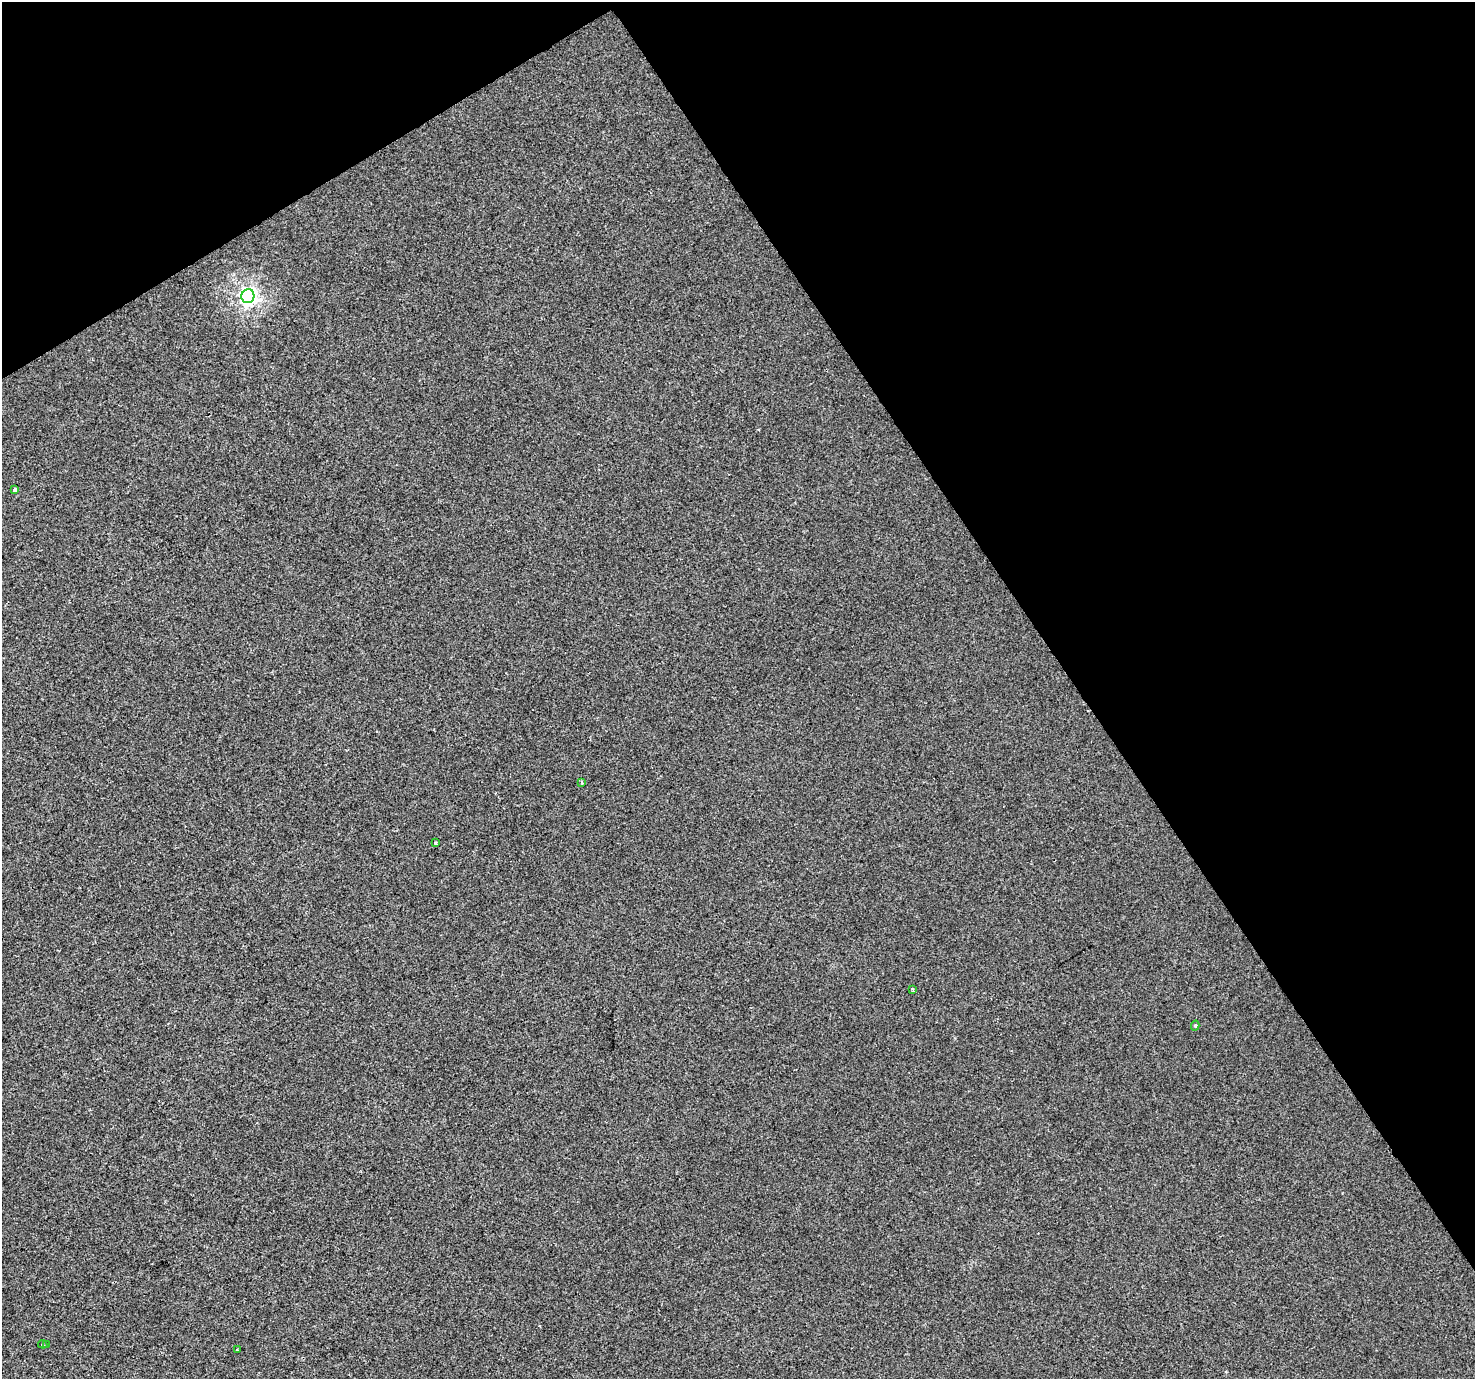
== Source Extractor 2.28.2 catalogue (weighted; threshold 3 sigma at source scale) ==
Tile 3 of 4 x 4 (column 3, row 1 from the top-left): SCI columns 2949-4421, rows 4312-5688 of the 5894 x 5806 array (HDU 1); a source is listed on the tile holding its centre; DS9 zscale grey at full resolution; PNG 1477 x 1381 px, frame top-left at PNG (2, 2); each listed source drawn as its Kron ellipse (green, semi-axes under 4 px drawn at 4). Shown black and unused: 33% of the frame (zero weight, under 2 of 3 exposures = <1% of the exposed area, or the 3 px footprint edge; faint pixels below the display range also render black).
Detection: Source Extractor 2.28.2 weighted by HDU 2 'WHT'; one run over the whole footprint, this tile lists its part. Background -5.05e-04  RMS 0.0042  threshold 0.0188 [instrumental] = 3 sigma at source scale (4.5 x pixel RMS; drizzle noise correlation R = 1.50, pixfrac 1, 0.0396/0.0396 arcsec/px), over >= 5 px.
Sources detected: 9; all 9 listed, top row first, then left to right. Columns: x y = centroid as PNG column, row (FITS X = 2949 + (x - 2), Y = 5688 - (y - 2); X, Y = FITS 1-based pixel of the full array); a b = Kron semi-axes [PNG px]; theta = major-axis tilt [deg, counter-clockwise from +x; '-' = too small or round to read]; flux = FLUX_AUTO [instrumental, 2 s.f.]
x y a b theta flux
248 296 7 6 - 130
15 490 4 3 - 6.7
582 783 3 3 - 1.2
436 843 3 3 - 0.76
913 989 4 3 - 0.87
1195 1026 5 4 - 0.67
43 1344 4 2 - 0.86
47 1344 3 2 - 0.78
237 1350 3 3 - 0.4